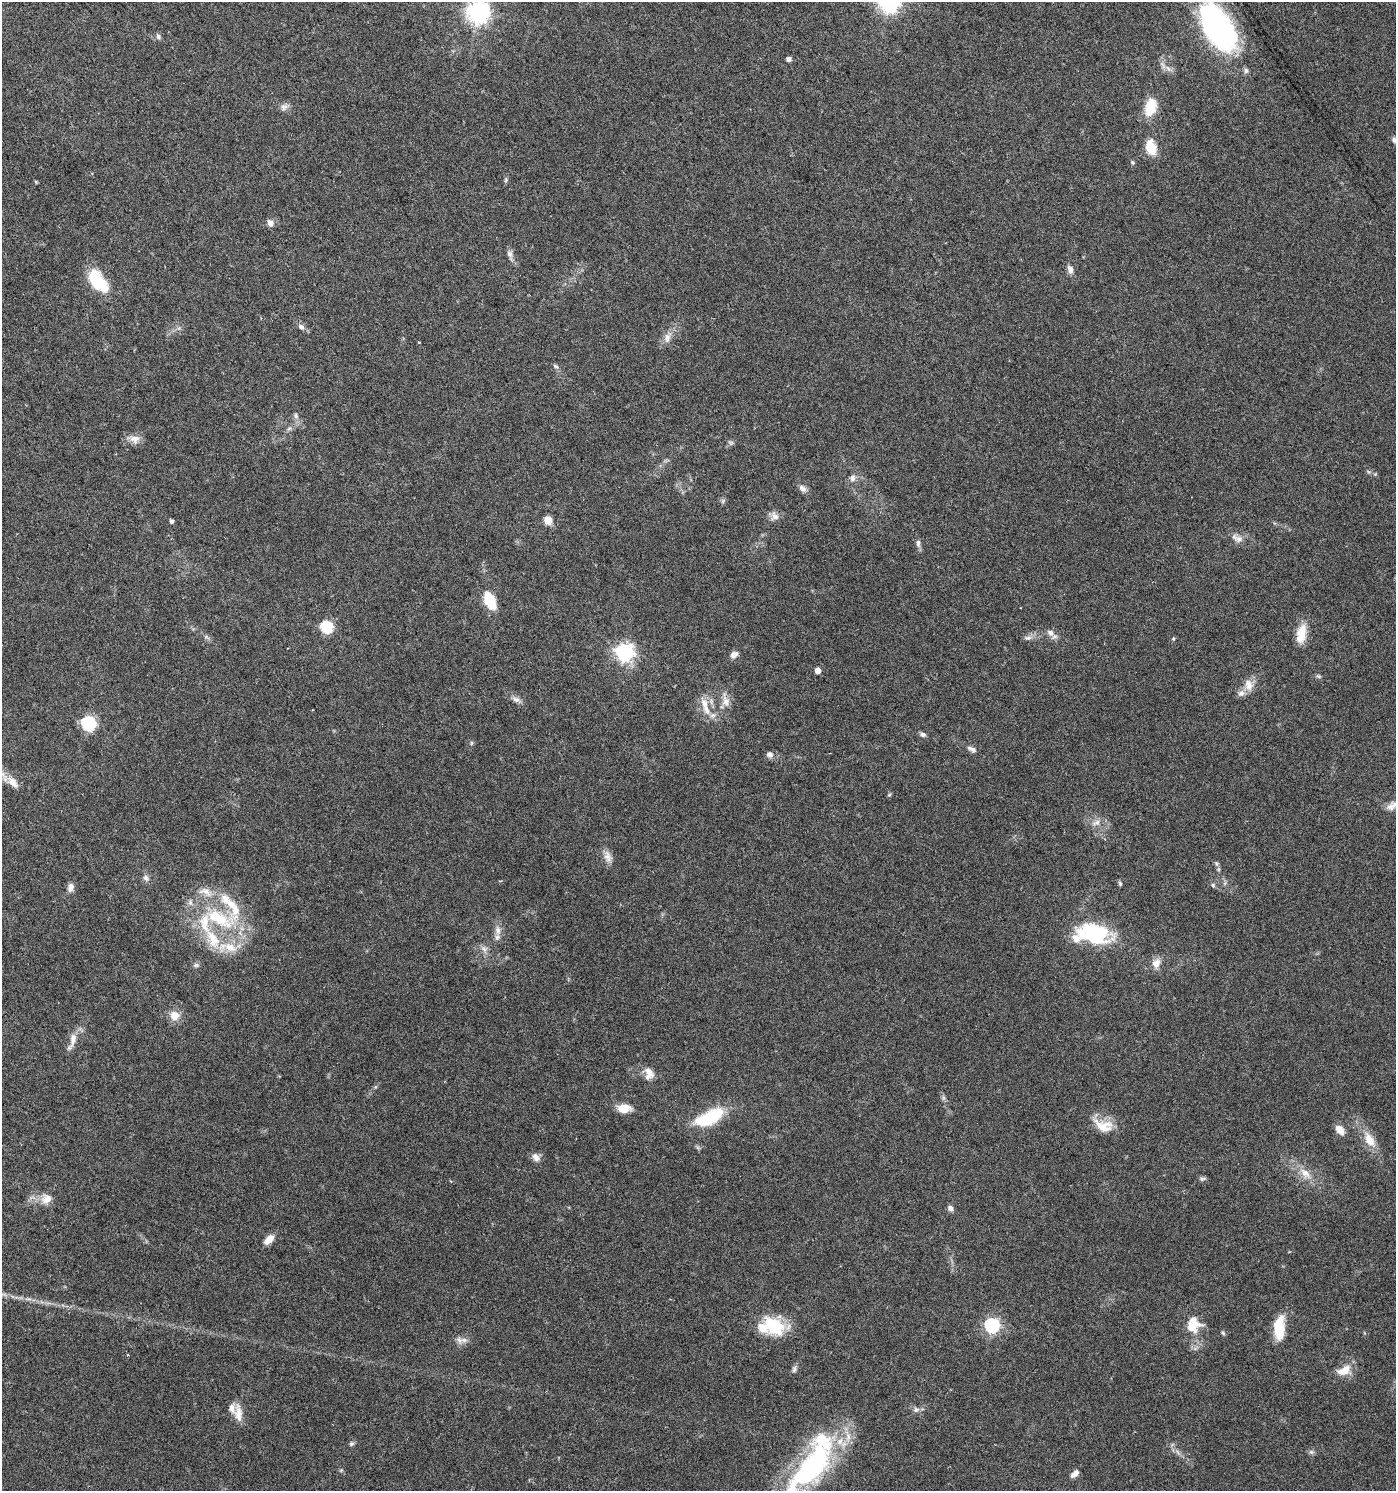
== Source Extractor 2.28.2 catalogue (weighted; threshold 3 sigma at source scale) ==
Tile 11 of 4 x 4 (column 3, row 3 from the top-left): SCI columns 2983-4376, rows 1492-2980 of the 5902 x 5966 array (HDU 1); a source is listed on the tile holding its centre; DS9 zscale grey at full resolution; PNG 1398 x 1493 px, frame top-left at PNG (2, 2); no overlay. Nothing masked; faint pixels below the display range render black.
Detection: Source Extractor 2.28.2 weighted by HDU 2 'WHT'; one run over the whole footprint, this tile lists its part. Background 0.0431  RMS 0.0026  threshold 0.0107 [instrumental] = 3 sigma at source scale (4.09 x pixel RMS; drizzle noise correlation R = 1.36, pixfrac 0.8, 0.0396/0.0396 arcsec/px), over >= 5 px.
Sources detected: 117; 2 too faint to see at this stretch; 3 inside a brighter object's white glare — not listed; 15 inside a brighter listed object's ellipse — not listed separately; the other 97 listed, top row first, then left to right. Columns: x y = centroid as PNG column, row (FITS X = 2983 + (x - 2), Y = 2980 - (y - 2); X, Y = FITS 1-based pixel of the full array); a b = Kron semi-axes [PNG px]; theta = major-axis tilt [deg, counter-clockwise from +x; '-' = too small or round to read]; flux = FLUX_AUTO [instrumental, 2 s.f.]
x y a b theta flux
889 3 8 7 - 140
478 12 8 7 - 180
1218 27 53 27 -60 57
158 37 8 7 - 0.66
789 59 4 4 - 1.1
1163 65 13 5 -59 1.1
284 107 13 8 31 1.1
1150 107 21 12 73 6.2
1394 140 7 5 -68 0.6
1151 147 21 13 -76 4.5
1132 162 5 5 - 0.47
506 180 7 5 71 0.45
270 223 10 8 -54 1.2
510 255 16 6 -74 1.2
1070 269 12 7 -73 1.4
97 281 26 14 -51 11
301 327 8 6 -34 0.92
667 337 16 8 73 1.9
556 366 9 5 -36 0.53
296 416 8 5 -75 0.66
289 428 7 4 2 0.48
134 439 15 11 -15 2
1375 474 5 5 - 0.29
852 478 8 7 - 1.1
802 488 11 7 -39 1.2
723 501 7 4 73 0.44
775 516 12 10 -61 1.5
548 520 5 5 - 4.5
171 521 4 4 - 0.63
1239 539 14 8 -4 1.7
918 543 12 6 -86 0.88
490 601 23 13 -65 5.6
327 627 6 6 - 30
1050 633 9 7 -34 1.5
1301 634 24 11 80 4.4
206 637 9 4 -26 0.57
1028 638 12 7 11 1
1173 639 6 4 89 0.31
624 652 7 7 - 95
734 655 9 7 37 1.4
818 670 4 4 - 2.1
1249 685 16 12 -74 2.6
516 699 11 7 -27 1.2
726 701 17 10 -78 2.3
704 703 22 10 -78 3.6
88 723 6 6 - 50
923 734 8 6 -5 0.72
471 743 6 4 89 0.34
972 749 12 5 -23 0.97
770 754 8 7 - 1.1
13 782 19 10 -48 2.5
889 795 5 5 - 0.33
1393 805 23 10 26 2.6
1096 823 15 7 28 1.6
608 857 17 9 -72 1.8
1216 864 7 4 -45 0.48
146 878 10 7 -53 0.88
1120 884 7 5 -75 0.41
1213 885 6 6 - 0.49
71 887 9 7 82 1.5
206 892 23 11 -21 3.4
219 919 52 23 -16 20
498 930 12 7 -77 1.4
1095 936 29 15 3 20
230 947 22 12 -25 4.3
484 948 10 7 -33 1.1
1156 963 11 9 69 2.3
196 965 8 5 1 0.58
174 1015 13 12 - 2.8
72 1041 28 8 70 2.6
649 1072 18 10 -55 2.3
624 1108 14 9 4 3.9
707 1119 33 16 19 12
1104 1126 27 16 -18 5.1
1340 1130 11 7 -51 2.9
1369 1140 22 11 -59 4.1
536 1157 13 9 -52 1.4
1305 1173 21 10 -46 3.5
1202 1179 10 5 8 0.53
46 1199 15 14 - 2.7
950 1208 7 6 - 0.96
269 1239 13 7 43 2.4
992 1325 6 6 - 53
1193 1325 21 19 63 5.6
775 1326 29 20 -37 11
1279 1328 25 10 88 8.4
1223 1333 6 5 - 0.42
459 1340 13 8 -61 1.3
794 1369 9 6 79 0.7
1344 1370 19 11 21 3.8
916 1410 9 7 -3 0.92
238 1414 26 9 -85 2.7
848 1437 17 7 -90 2.5
351 1444 7 6 - 0.5
813 1466 45 35 35 32
341 1470 5 4 - 0.27
1074 1474 12 6 40 1.2
Isophote crosses this tile's border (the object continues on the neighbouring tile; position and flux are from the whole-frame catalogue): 5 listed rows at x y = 889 3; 478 12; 1218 27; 1394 140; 1393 805